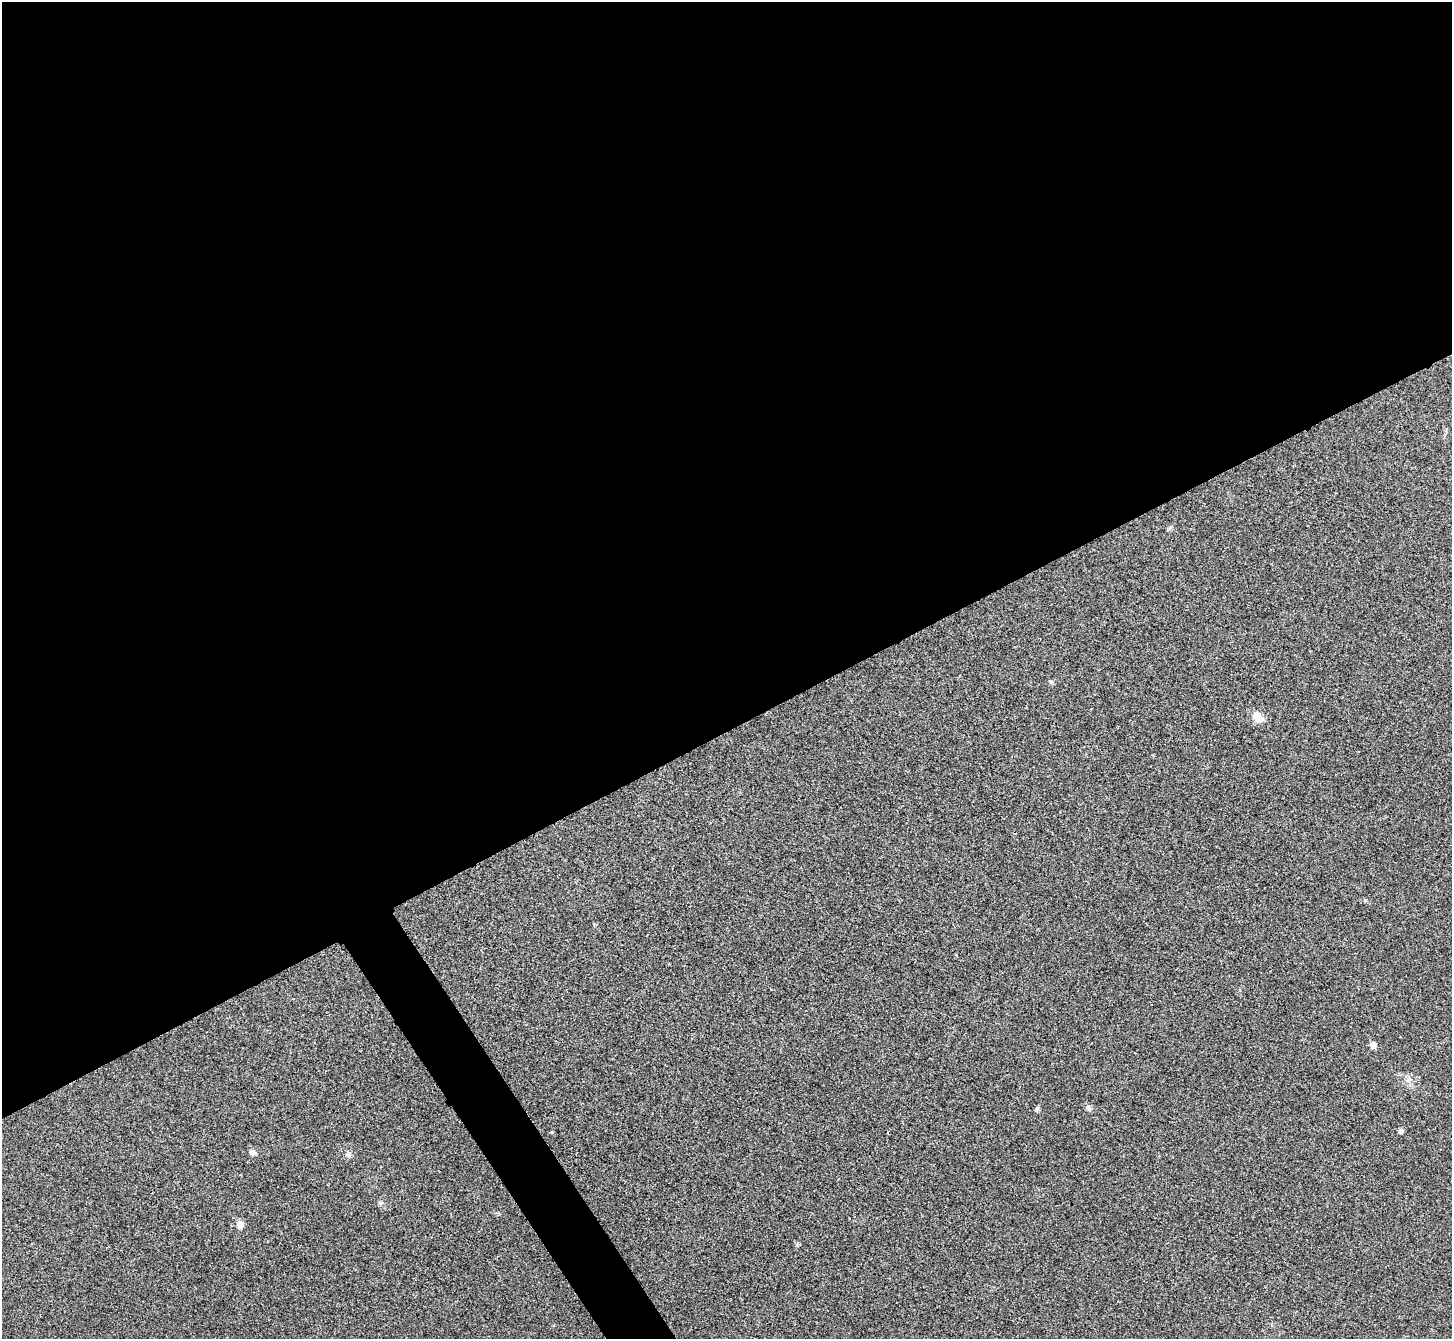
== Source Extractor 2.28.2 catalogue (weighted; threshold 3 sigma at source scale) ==
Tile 2 of 4 x 4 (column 2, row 1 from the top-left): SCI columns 1457-2906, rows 4172-5508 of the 5814 x 5806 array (HDU 1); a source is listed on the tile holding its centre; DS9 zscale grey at full resolution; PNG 1454 x 1341 px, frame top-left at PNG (2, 2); no overlay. Shown black and unused: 56% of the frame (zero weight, under 3 of 4 exposures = <1% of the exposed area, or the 3 px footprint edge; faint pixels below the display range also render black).
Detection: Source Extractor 2.28.2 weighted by HDU 2 'WHT'; one run over the whole footprint, this tile lists its part. Background 0.0679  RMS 0.007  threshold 0.0314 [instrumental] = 3 sigma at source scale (4.5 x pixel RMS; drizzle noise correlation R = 1.50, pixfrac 1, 0.05/0.05 arcsec/px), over >= 5 px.
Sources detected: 10; all 10 listed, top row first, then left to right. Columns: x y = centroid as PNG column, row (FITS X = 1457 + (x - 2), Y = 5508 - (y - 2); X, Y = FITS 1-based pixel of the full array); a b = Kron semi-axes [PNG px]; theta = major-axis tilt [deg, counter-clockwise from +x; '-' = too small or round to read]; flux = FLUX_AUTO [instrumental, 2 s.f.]
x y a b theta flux
1051 682 6 5 - 1.1
1258 718 14 11 -40 7.3
1373 1045 6 5 - 4.7
1409 1079 8 4 45 1.8
1089 1108 8 6 -73 2.2
1037 1109 8 4 72 1.3
1401 1131 5 4 - 2.3
252 1152 9 6 -4 2.3
349 1154 8 7 - 2.1
240 1224 9 8 - 3.7
Unlisted compact peaks at least as high as the median listed source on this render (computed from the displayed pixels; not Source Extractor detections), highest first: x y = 797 1245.